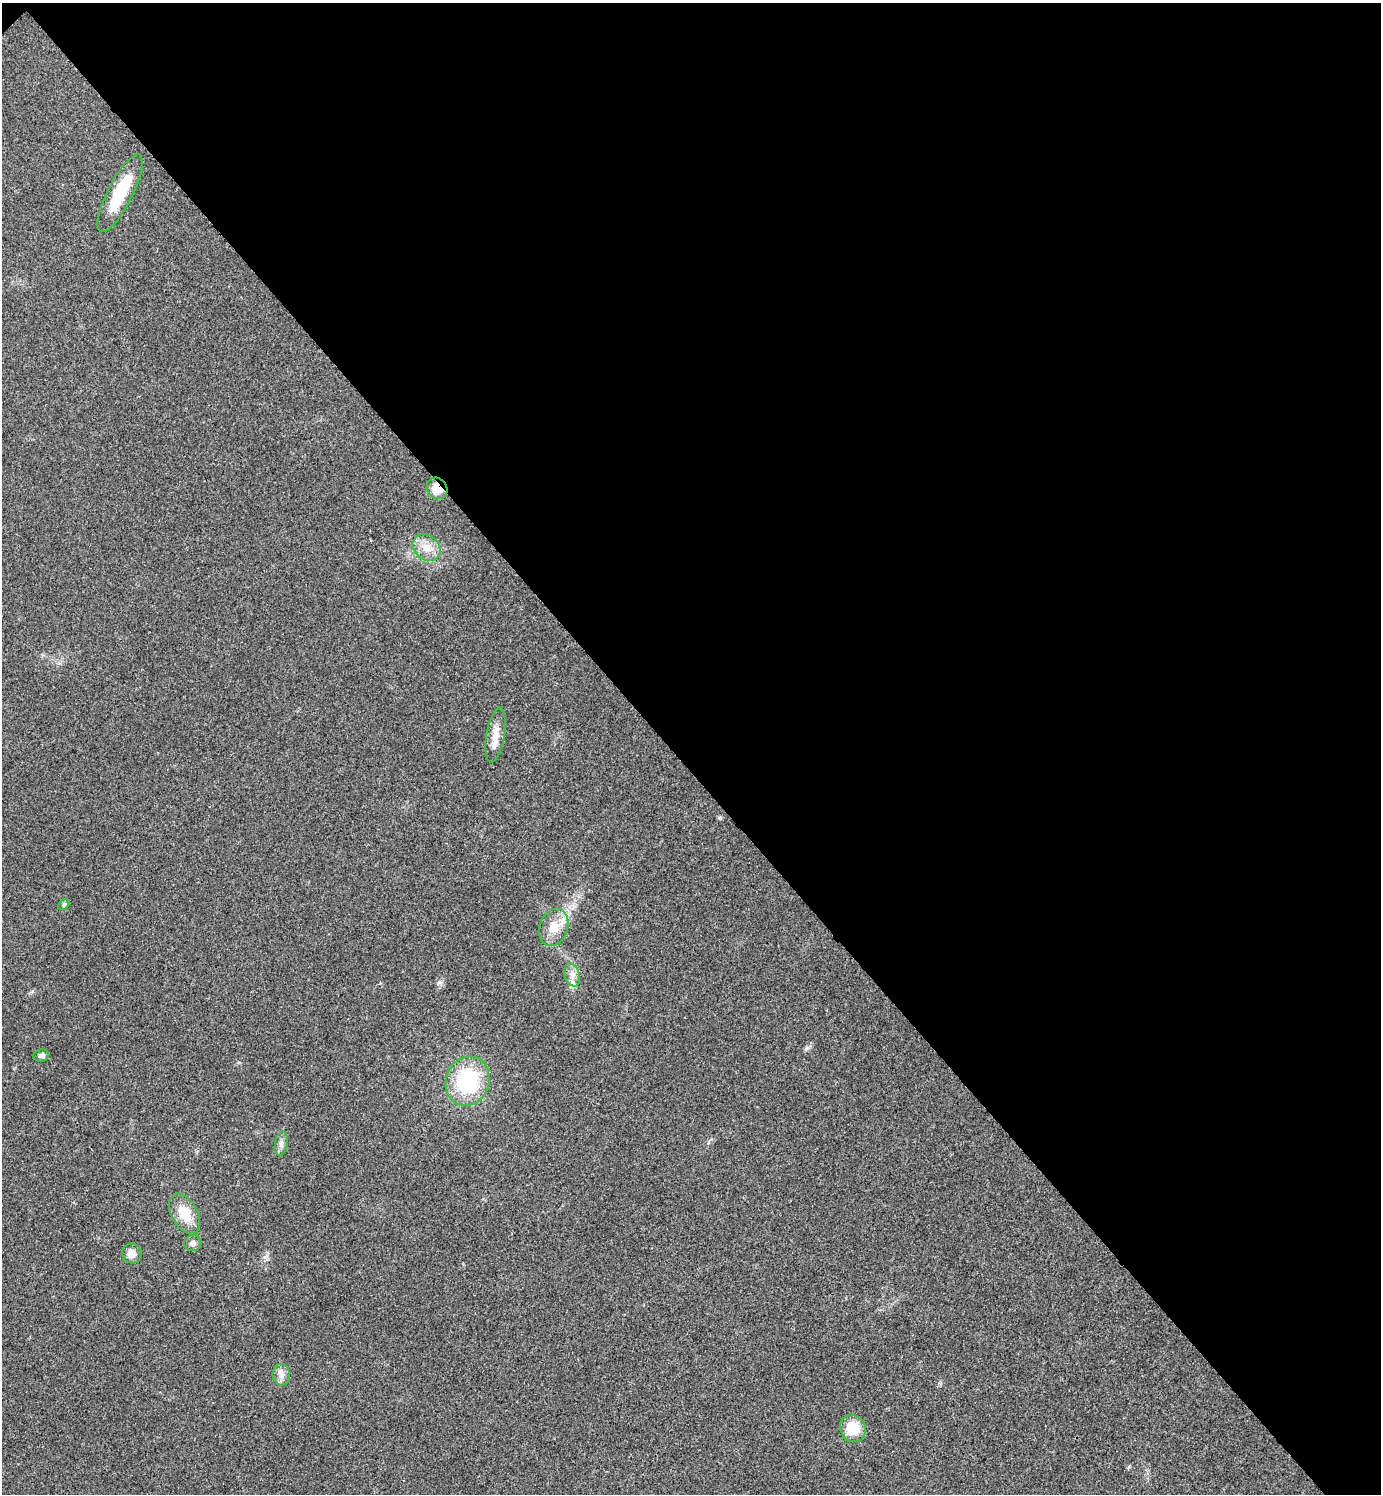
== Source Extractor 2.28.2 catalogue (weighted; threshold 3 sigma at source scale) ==
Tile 3 of 4 x 4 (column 3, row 1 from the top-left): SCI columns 3062-4440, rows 4483-5974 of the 5980 x 5981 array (HDU 1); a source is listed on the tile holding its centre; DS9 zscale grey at full resolution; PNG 1383 x 1496 px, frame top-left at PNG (2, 3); each listed source drawn as its Kron ellipse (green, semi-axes under 4 px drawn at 4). Shown black and unused: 51% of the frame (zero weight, under 3 of 4 exposures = <1% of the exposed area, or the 3 px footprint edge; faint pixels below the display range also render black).
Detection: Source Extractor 2.28.2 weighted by HDU 2 'WHT'; one run over the whole footprint, this tile lists its part. Background 0.0281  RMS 0.0053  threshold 0.024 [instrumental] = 3 sigma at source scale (4.5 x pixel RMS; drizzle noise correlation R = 1.50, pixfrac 1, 0.05/0.05 arcsec/px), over >= 5 px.
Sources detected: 15; all 15 listed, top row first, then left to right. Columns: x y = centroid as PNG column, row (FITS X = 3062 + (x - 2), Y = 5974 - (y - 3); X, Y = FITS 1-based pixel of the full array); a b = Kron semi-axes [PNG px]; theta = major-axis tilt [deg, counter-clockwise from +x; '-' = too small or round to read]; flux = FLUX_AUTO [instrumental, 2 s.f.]
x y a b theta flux
120 193 43 12 63 23
437 488 11 9 -54 8
427 547 15 12 -41 6.7
496 735 28 9 80 6.9
64 904 6 4 46 0.81
554 927 19 14 70 8.7
572 975 12 7 -72 3.4
41 1055 8 6 9 1.4
468 1081 25 21 70 42
281 1143 12 6 81 2.2
185 1214 22 13 -61 12
193 1243 8 8 - 2.1
132 1253 10 9 - 4.3
281 1375 11 8 -84 3
853 1428 14 12 -60 12
Overlapping masked pixels (flux is a lower limit): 1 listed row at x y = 437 488
Unlisted compact peaks at least as high as the median listed source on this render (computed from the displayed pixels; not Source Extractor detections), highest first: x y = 439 982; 807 1048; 32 991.